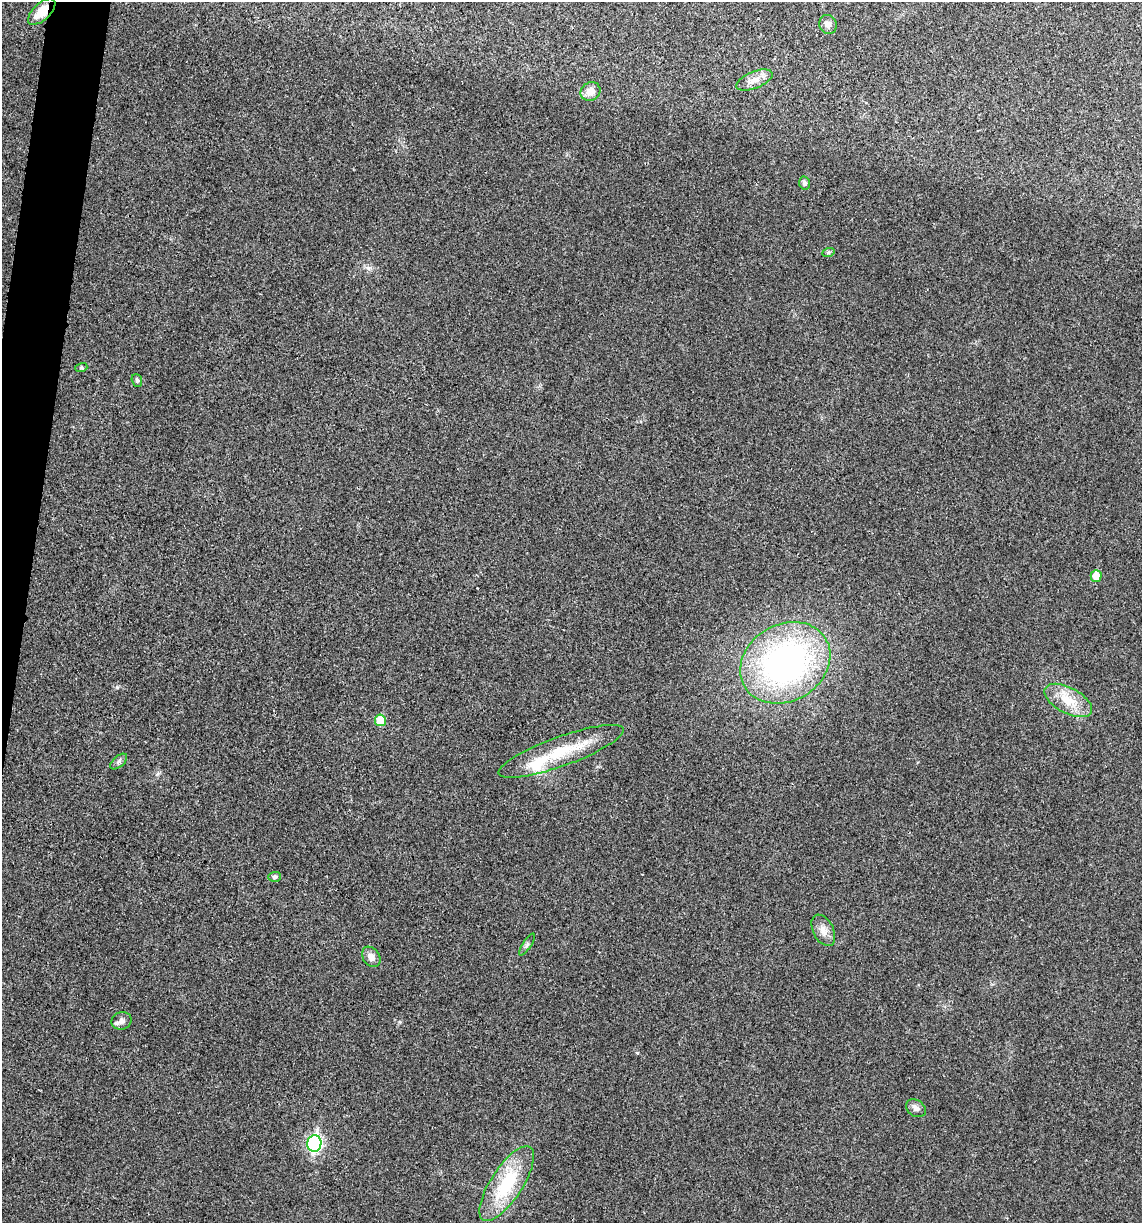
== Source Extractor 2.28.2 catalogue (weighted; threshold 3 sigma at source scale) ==
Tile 11 of 4 x 4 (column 3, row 3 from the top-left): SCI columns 2398-3537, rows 1229-2449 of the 4914 x 4897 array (HDU 1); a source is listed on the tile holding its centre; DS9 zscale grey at full resolution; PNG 1144 x 1225 px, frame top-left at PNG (2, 2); each listed source drawn as its Kron ellipse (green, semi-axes under 4 px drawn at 4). Shown black and unused: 2% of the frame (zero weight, under 3 of 4 exposures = <1% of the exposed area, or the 3 px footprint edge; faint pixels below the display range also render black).
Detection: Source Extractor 2.28.2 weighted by HDU 2 'WHT'; one run over the whole footprint, this tile lists its part. Background 0.0202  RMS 0.0059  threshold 0.0265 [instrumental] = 3 sigma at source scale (4.5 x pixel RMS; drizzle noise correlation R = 1.50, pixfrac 1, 0.05/0.05 arcsec/px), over >= 5 px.
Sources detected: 23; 1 inside a brighter listed object's ellipse — not listed separately; the other 22 listed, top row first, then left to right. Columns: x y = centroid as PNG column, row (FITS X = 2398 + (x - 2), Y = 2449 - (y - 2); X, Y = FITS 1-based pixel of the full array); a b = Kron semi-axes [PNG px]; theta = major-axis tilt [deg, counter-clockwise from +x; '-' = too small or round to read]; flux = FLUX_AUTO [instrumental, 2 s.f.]
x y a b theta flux
42 12 17 8 43 10
828 24 10 8 -62 3.1
754 80 19 8 21 5.2
590 91 10 9 - 5.5
804 183 6 5 - 1.6
828 253 6 4 20 0.85
81 368 6 4 18 0.76
137 380 6 5 - 0.99
1096 576 6 5 - 8.6
785 663 47 38 31 180
1068 700 26 13 -28 13
380 720 6 5 - 16
561 751 66 14 20 28
119 762 10 5 42 1.7
275 877 6 5 - 1.3
823 930 17 10 -63 4.8
527 945 13 3 56 1.3
371 957 11 8 -54 3.5
121 1021 10 8 22 3.1
916 1108 11 8 -35 2.4
314 1144 8 7 - 110
507 1184 43 16 57 34
Overlapping masked pixels (flux is a lower limit): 1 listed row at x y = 42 12
Unlisted compact peaks at least as high as the median listed source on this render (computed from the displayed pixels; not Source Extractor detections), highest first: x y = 117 687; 637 1053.